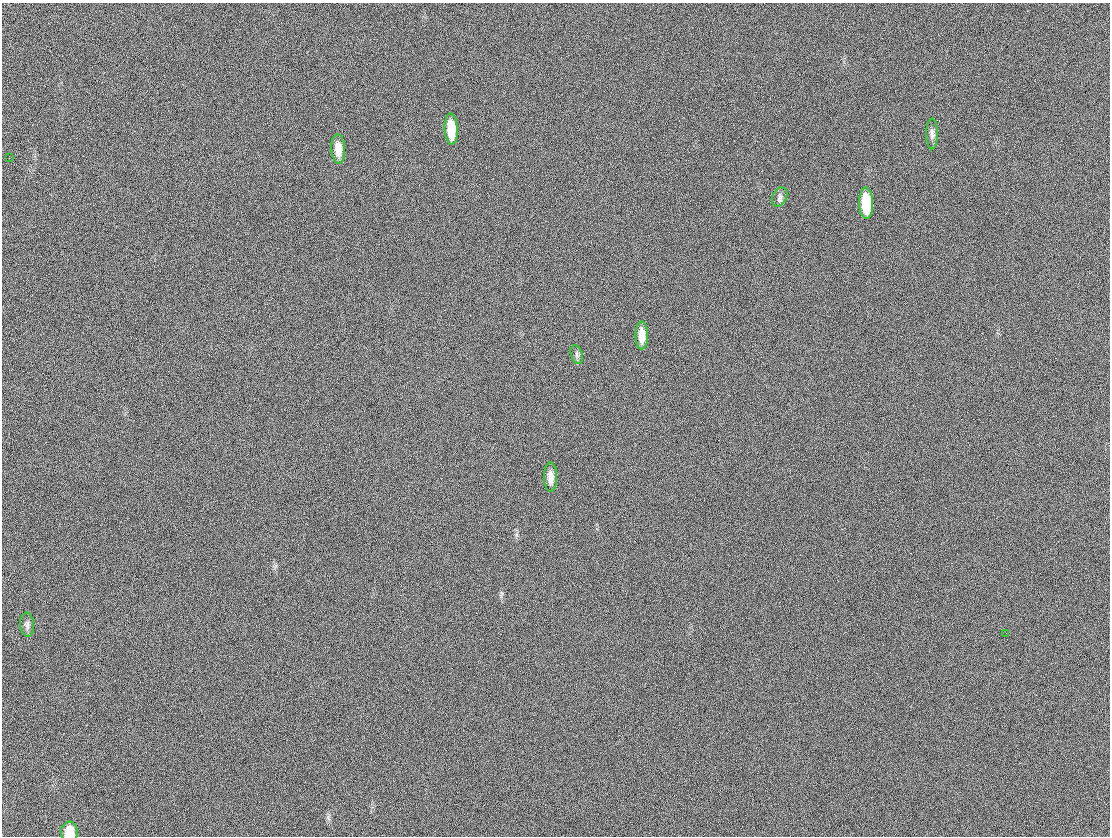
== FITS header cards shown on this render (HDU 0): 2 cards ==
NAXIS1  =                 1108
NAXIS2  =                  834

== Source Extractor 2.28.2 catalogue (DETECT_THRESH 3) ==
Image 1108 x 834 px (HDU 0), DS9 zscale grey, 1 PNG px = 1 image px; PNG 1112 x 838 px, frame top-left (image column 1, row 834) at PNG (2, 3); each listed source drawn as its Kron ellipse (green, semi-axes under 4 px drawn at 4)
Background 34.6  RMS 27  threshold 80.3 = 3 sigma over >= 5 px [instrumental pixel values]
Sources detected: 12; all 12 listed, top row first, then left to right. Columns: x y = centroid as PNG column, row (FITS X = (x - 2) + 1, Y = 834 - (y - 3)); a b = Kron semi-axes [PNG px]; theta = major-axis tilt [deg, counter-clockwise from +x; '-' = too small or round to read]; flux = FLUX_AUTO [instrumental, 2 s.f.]
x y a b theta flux
451 129 15 6 -87 50000
932 134 15 5 90 7700
338 149 14 7 -86 21000
9 158 2 2 - 820
779 197 10 7 64 6800
866 203 15 7 -88 72000
642 335 14 6 90 23000
577 355 9 6 -72 5200
551 477 14 6 -89 16000
27 625 12 7 -85 6900
1006 633 2 2 - 3400
69 832 10 8 -87 33000
At the frame edge (FLAGS 8, measured only in part): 1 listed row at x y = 69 832